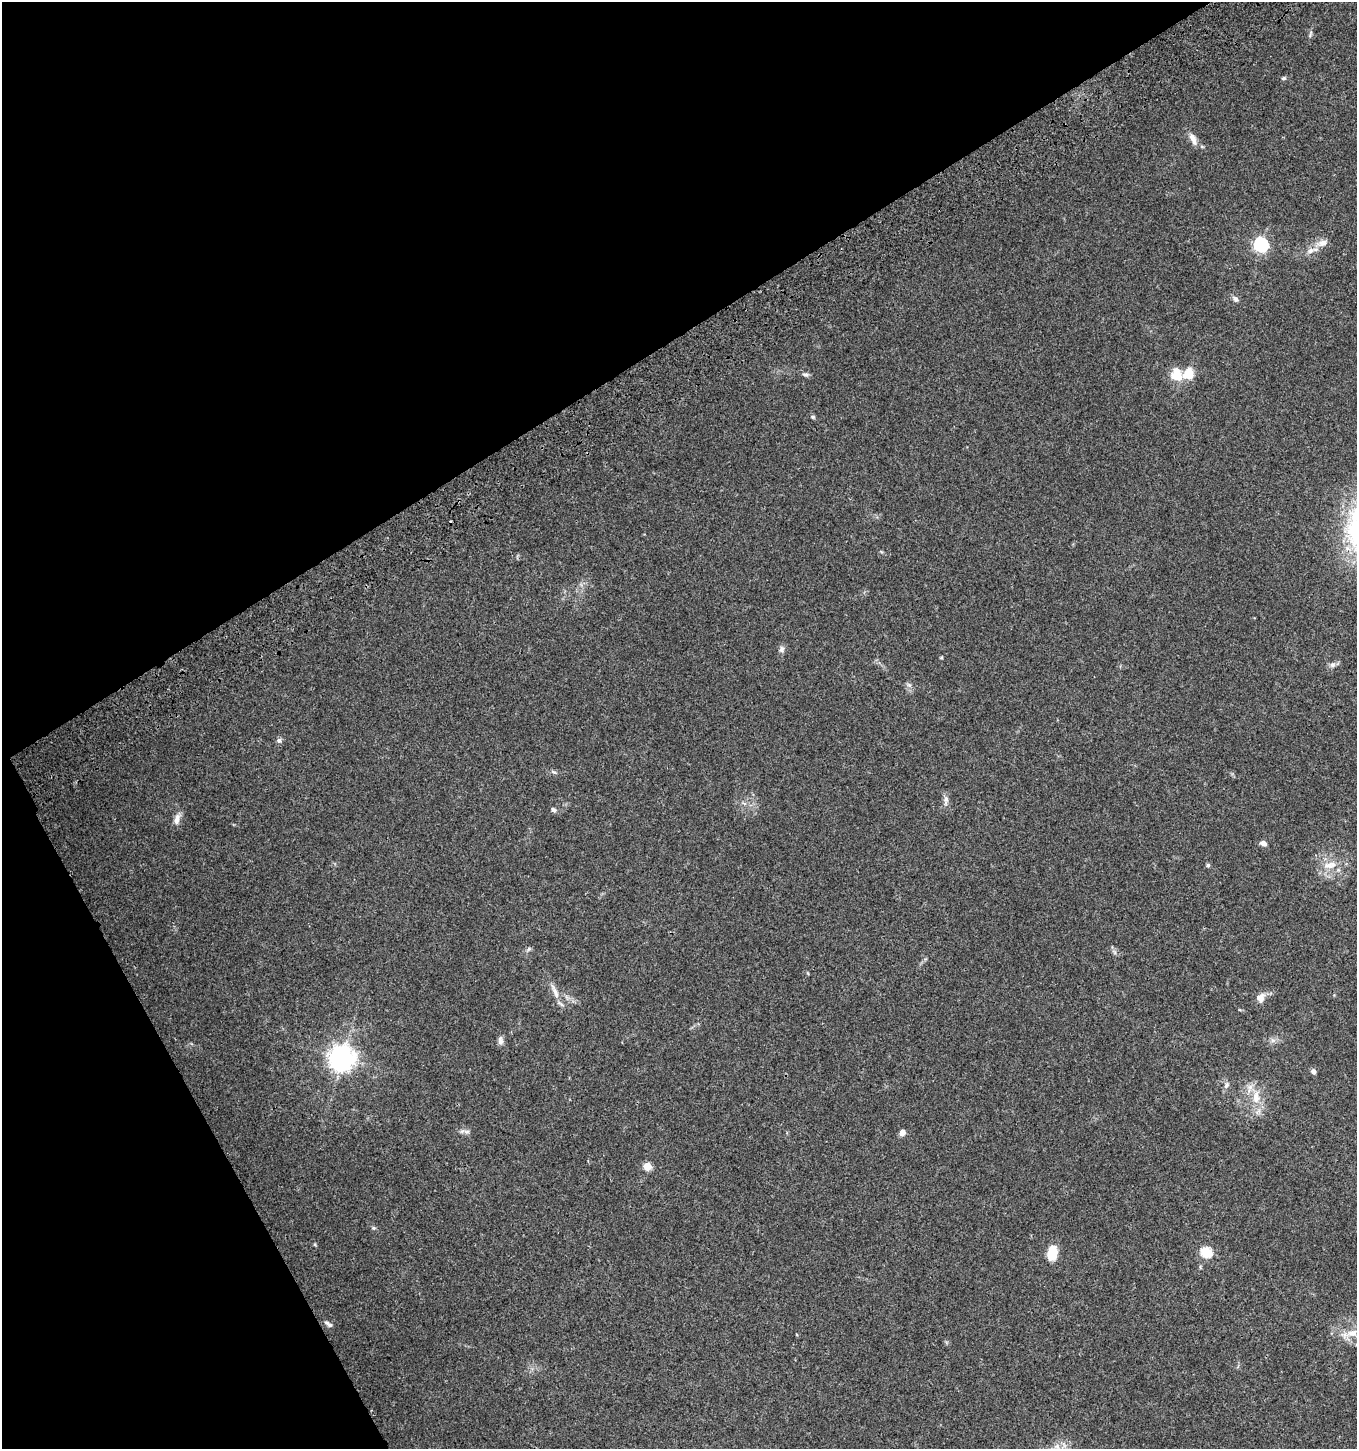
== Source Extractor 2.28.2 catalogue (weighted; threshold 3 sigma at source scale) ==
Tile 5 of 4 x 4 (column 1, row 2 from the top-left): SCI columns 178-1532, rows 3004-4450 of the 5835 x 6003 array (HDU 1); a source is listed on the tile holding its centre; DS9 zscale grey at full resolution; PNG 1359 x 1451 px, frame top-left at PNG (2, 2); no overlay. Shown black and unused: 30% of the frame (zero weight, under 3 of 4 exposures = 6% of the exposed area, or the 3 px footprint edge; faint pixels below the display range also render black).
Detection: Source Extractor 2.28.2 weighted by HDU 2 'WHT'; one run over the whole footprint, this tile lists its part. Background 0.0364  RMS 0.0035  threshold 0.0156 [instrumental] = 3 sigma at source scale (4.5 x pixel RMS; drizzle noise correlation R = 1.50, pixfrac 1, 0.0396/0.0396 arcsec/px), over >= 5 px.
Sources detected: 44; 1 cosmic-ray / hot-pixel residue — not listed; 3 inside a brighter listed object's ellipse — not listed separately; the other 40 listed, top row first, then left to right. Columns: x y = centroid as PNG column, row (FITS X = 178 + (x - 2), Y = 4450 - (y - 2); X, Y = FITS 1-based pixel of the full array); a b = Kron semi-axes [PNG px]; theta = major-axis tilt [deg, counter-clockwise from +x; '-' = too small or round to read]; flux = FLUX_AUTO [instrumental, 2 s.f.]
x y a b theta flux
1310 34 10 4 67 0.75
1284 78 7 5 15 0.57
1193 138 16 7 -68 2.7
1322 243 14 8 18 2.5
1261 244 7 6 - 54
1310 251 12 7 25 2.1
1235 299 9 6 -38 1.1
805 374 8 6 -8 0.92
1177 374 17 14 -74 6.3
813 417 7 4 -37 0.54
781 649 9 7 73 1.2
1332 665 9 7 30 1.2
909 685 7 5 -43 0.76
279 740 7 6 - 1
553 772 9 4 -26 0.69
946 800 14 6 87 1.5
553 810 7 5 -55 0.82
177 819 15 7 71 2.3
1263 843 7 6 - 1.5
1208 865 5 5 - 0.56
1330 865 23 10 12 4.8
529 949 7 5 67 0.68
1114 952 8 4 -53 0.77
555 991 25 6 -66 3.1
1261 998 14 11 58 2.6
500 1041 12 6 -85 1.5
342 1058 8 8 - 340
1313 1071 7 6 - 1.2
1226 1085 10 6 62 1.1
1256 1097 22 10 89 5.6
467 1132 10 4 0 0.95
902 1132 7 6 - 1.7
647 1166 5 5 - 8.4
373 1228 6 5 - 0.51
315 1244 5 4 - 0.39
1206 1252 6 5 - 24
1052 1253 13 7 78 10
327 1323 7 6 - 0.81
1352 1333 19 10 13 4.8
1057 1447 8 6 -68 1.5